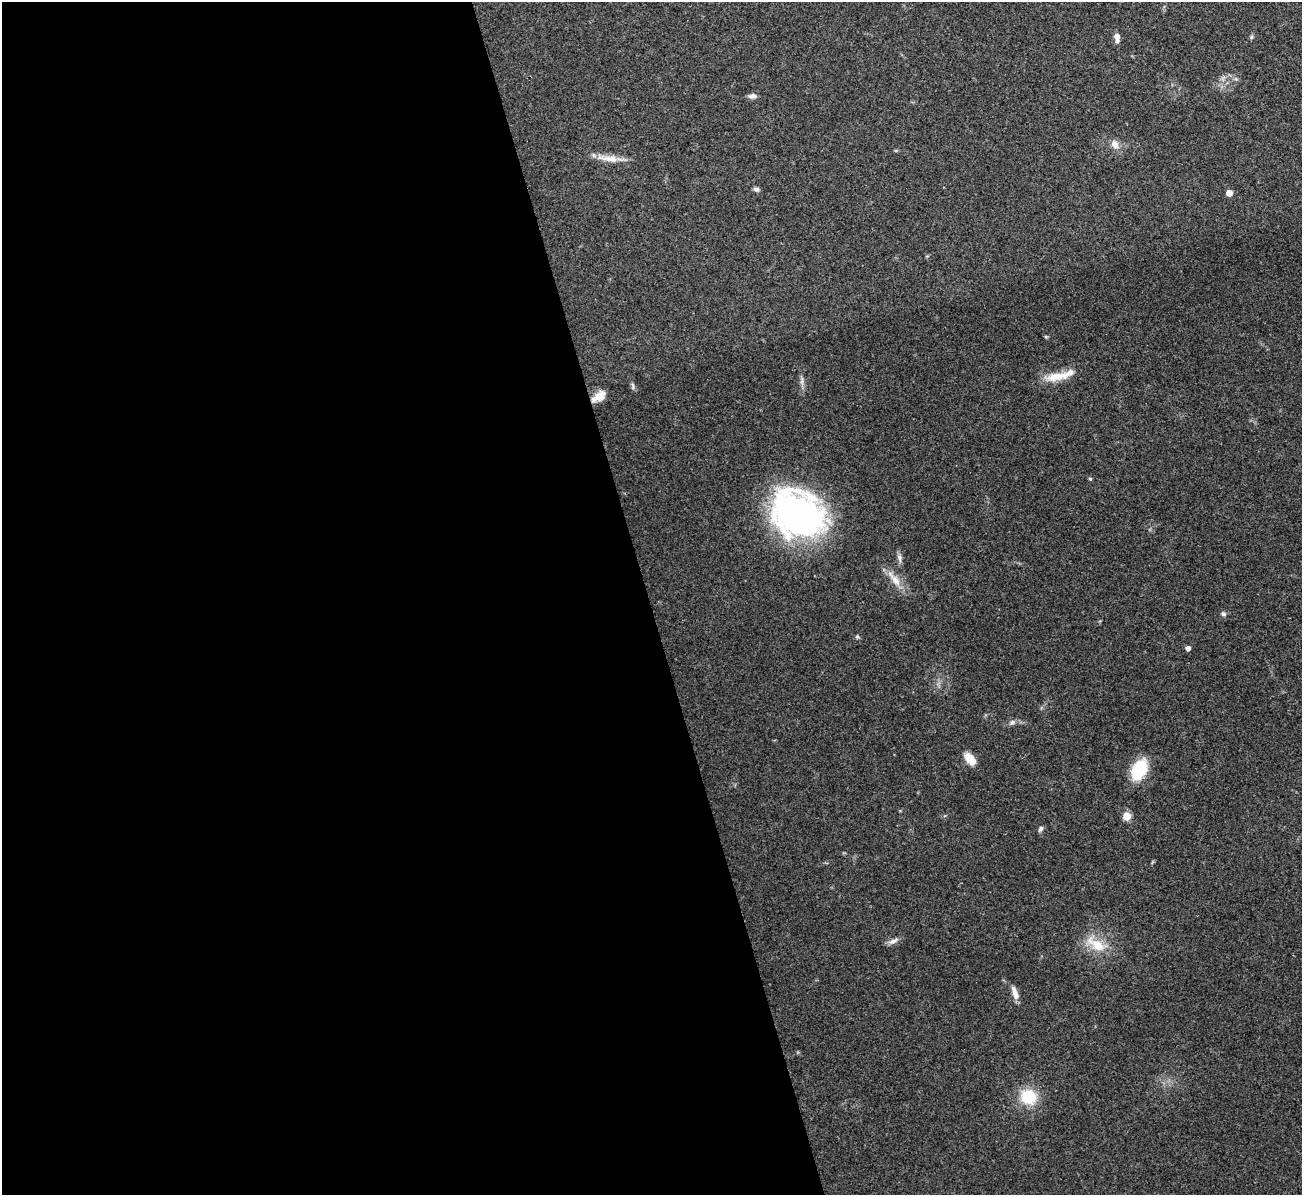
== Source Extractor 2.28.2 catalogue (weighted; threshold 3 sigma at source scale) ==
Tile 9 of 4 x 4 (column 1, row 3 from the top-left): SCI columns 1-1300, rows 1337-2529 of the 5199 x 5182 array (HDU 1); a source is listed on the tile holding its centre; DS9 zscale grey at full resolution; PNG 1304 x 1197 px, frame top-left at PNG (2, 2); no overlay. Shown black and unused: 50% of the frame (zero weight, under 3 of 4 exposures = <1% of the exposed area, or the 3 px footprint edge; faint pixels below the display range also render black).
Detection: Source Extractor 2.28.2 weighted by HDU 2 'WHT'; one run over the whole footprint, this tile lists its part. Background 0.0812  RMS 0.0058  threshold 0.0263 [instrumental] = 3 sigma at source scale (4.5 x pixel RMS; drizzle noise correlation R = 1.50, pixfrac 1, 0.05/0.05 arcsec/px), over >= 5 px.
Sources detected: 29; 1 inside a brighter listed object's ellipse — not listed separately; the other 28 listed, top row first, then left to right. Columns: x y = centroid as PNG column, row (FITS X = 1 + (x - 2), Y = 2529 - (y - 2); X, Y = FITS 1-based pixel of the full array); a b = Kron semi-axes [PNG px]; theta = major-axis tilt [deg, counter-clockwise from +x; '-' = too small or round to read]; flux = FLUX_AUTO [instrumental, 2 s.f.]
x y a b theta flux
1117 37 12 7 -80 3.4
1251 37 6 4 89 0.89
752 96 10 6 4 2.2
1115 144 13 9 -56 4.4
610 159 28 9 -8 8.2
756 189 8 5 -26 1.4
1229 193 5 5 - 6.4
1046 337 6 4 -19 0.65
1057 376 37 10 8 11
802 381 13 4 85 2
633 386 10 3 -84 1.2
599 396 17 9 35 6.3
1090 479 5 4 - 0.71
797 514 57 47 -32 170
899 558 14 5 -79 2.3
894 579 30 9 -51 8.6
1223 614 7 6 - 1.4
857 637 5 5 - 0.86
1188 648 4 4 - 2.9
1012 722 8 6 39 1.7
970 759 14 8 -52 8.7
1139 770 21 13 59 27
1127 816 5 5 - 17
1040 829 7 5 58 1.5
893 941 15 6 28 2.8
1096 944 31 13 -33 15
1015 993 17 6 -71 4.5
1028 1097 18 17 - 20
Overlapping masked pixels (flux is a lower limit): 1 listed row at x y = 599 396